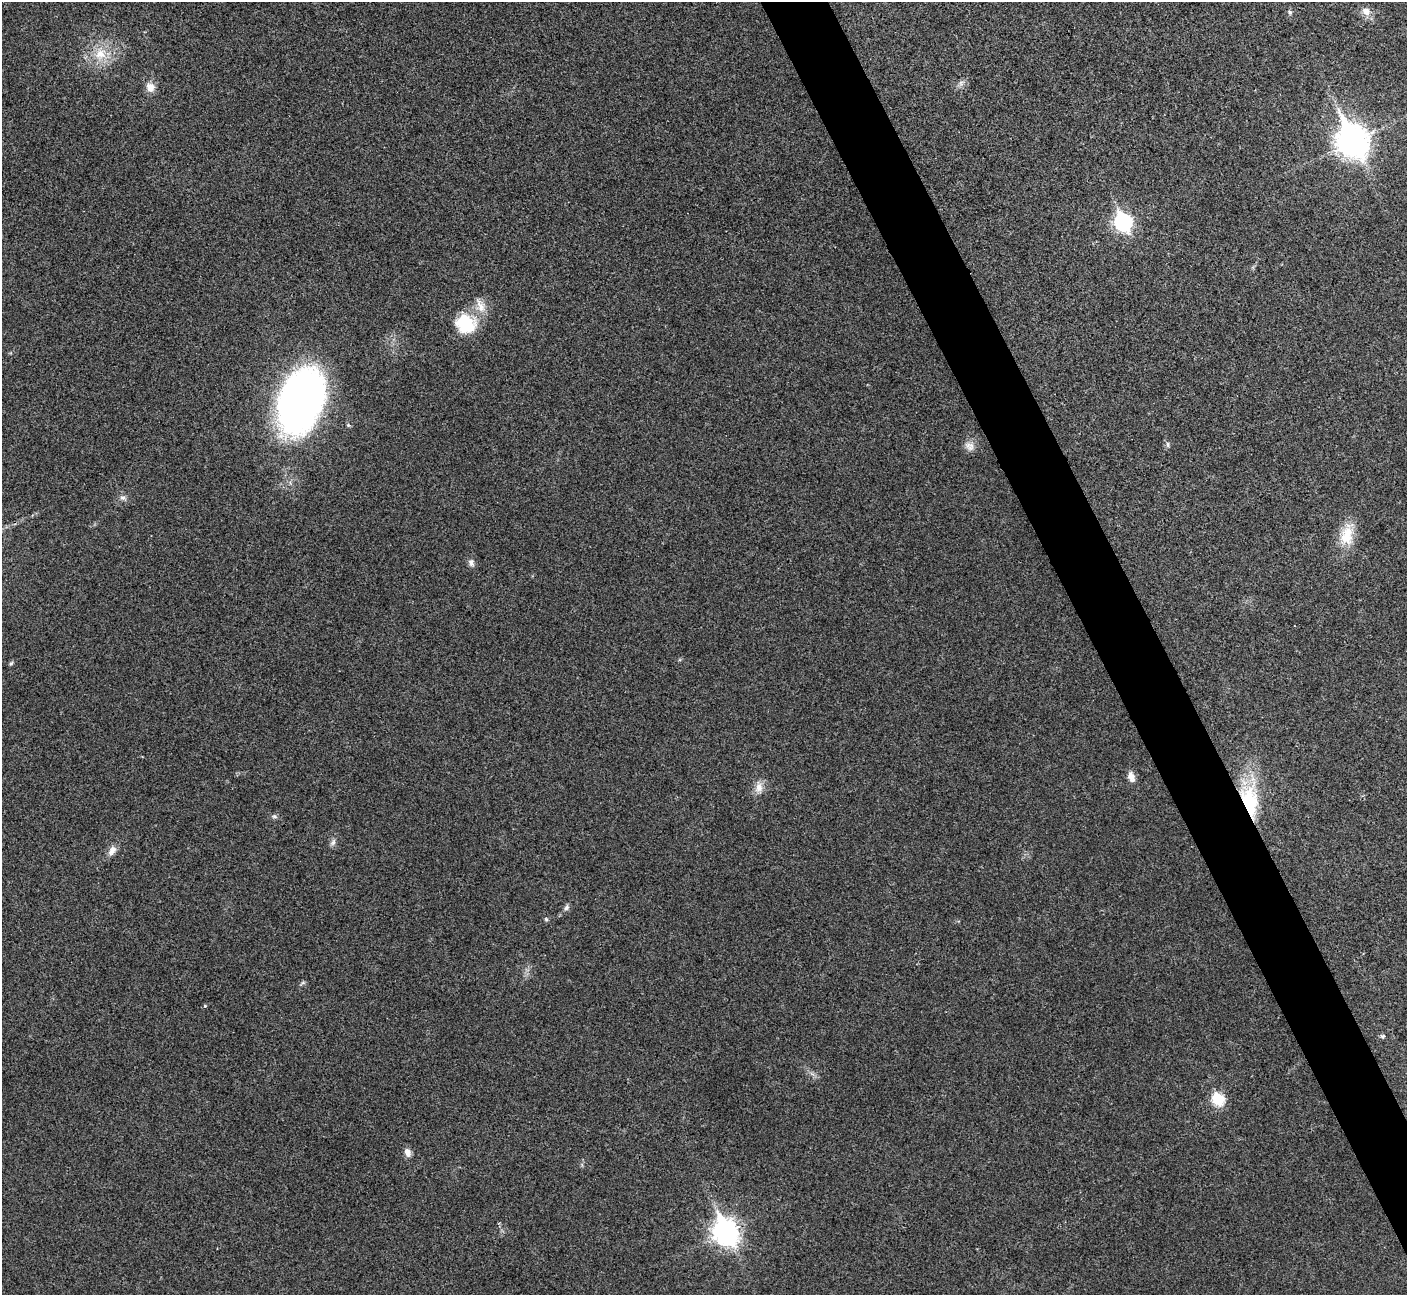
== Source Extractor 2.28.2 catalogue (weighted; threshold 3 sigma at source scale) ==
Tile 6 of 4 x 4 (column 2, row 2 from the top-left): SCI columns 1409-2813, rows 2744-4036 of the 5629 x 5617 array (HDU 1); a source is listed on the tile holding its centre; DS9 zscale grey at full resolution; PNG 1409 x 1297 px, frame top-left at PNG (2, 2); no overlay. Shown black and unused: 4% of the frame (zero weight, under 3 of 4 exposures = <1% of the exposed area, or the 3 px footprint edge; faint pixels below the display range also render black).
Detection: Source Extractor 2.28.2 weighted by HDU 2 'WHT'; one run over the whole footprint, this tile lists its part. Background 0.0221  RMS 0.0053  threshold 0.0239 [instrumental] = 3 sigma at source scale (4.5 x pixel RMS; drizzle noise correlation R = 1.50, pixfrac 1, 0.05/0.05 arcsec/px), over >= 5 px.
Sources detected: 30; all 30 listed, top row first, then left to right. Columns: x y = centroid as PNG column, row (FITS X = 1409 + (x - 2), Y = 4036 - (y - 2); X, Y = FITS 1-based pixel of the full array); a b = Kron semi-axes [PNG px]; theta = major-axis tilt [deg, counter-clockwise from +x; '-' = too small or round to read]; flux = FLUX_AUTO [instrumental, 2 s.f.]
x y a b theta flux
1366 11 14 10 -37 4.5
1290 12 6 5 - 0.98
100 54 16 15 - 12
961 83 11 7 32 2.3
150 87 12 10 -58 4.8
1352 141 13 10 -61 840
1123 222 9 7 -60 160
480 306 22 11 -68 6.8
465 323 26 23 -22 24
300 401 54 34 71 310
1168 444 9 4 -89 1.1
971 446 14 8 69 3.7
123 498 8 7 - 1.9
1347 535 33 17 74 14
471 562 10 7 -75 2.2
11 663 6 4 42 0.88
1131 777 14 8 -71 3.8
759 788 17 10 -90 5.1
1250 800 46 21 -85 41
274 816 8 5 -1 1.2
333 842 11 6 59 1.9
112 850 14 8 59 3.7
566 907 9 6 57 1.6
546 919 6 5 - 0.8
303 983 8 4 27 0.92
205 1006 5 4 - 0.57
1382 1036 7 5 14 0.97
1218 1099 7 6 - 44
407 1152 11 7 -72 3.2
726 1232 11 9 -62 440
Overlapping masked pixels (flux is a lower limit): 1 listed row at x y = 1250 800